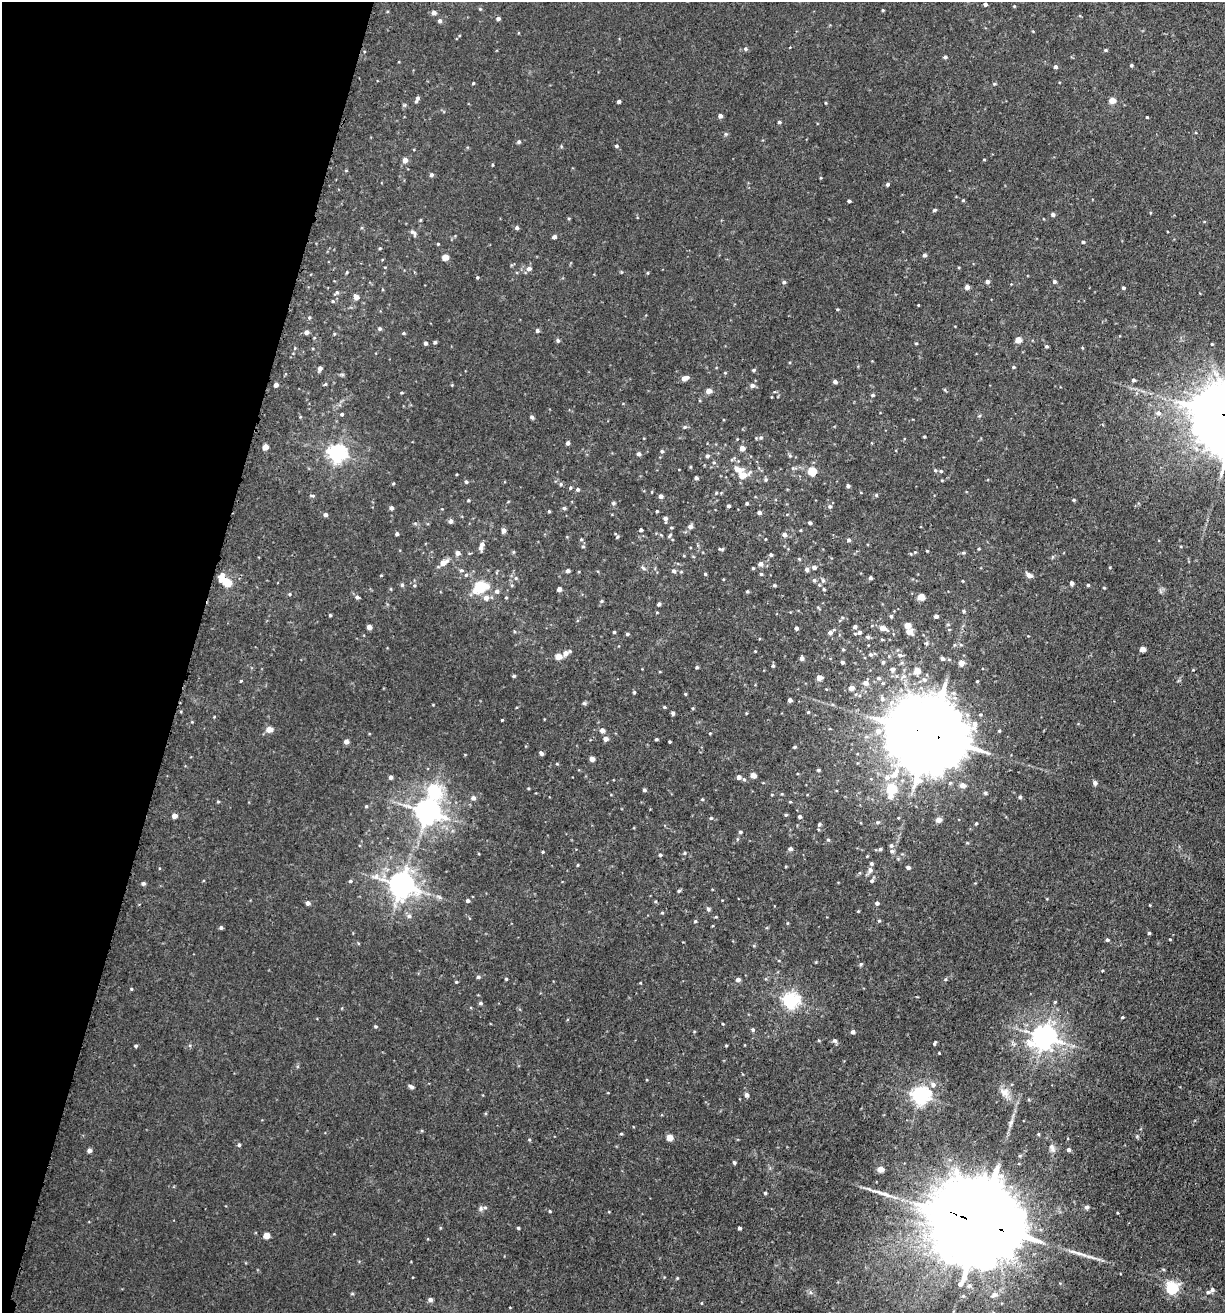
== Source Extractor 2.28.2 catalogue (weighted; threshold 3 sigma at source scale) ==
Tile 9 of 4 x 4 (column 1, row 3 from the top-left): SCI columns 177-1399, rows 1371-2681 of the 5414 x 5354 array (HDU 1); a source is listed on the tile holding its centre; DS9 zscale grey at full resolution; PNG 1227 x 1315 px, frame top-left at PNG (2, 2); no overlay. Shown black and unused: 15% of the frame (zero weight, under 3 of 5 exposures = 5% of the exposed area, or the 3 px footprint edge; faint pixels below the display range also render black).
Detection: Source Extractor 2.28.2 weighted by HDU 2 'WHT'; one run over the whole footprint, this tile lists its part. Background 0.0209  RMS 0.003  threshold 0.0135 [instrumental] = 3 sigma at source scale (4.5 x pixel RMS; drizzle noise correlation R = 1.50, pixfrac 1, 0.05/0.05 arcsec/px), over >= 5 px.
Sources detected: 370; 1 inside a brighter object's white glare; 1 long thin detection or spike segment (spike, bleed or trail) — not listed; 6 inside a brighter listed object's ellipse — not listed separately; the other 362 listed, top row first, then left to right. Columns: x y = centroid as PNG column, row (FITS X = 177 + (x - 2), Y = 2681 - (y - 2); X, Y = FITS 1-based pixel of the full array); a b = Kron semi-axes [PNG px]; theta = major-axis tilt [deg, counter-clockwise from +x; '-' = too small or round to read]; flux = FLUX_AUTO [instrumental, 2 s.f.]
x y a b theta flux
985 4 4 4 - 0.76
1014 6 4 3 - 0.22
883 10 3 3 - 0.31
434 13 5 5 - 0.99
498 19 4 3 - 0.79
440 21 5 4 - 0.76
745 49 6 5 - 0.5
1105 50 4 4 - 0.35
945 57 4 4 - 0.55
1131 65 4 4 - 0.47
1055 67 4 4 - 0.72
473 83 3 3 - 0.29
994 84 4 4 - 0.33
417 99 7 3 68 0.85
1112 100 5 4 - 3.8
619 101 4 3 - 0.6
825 103 4 2 - 0.25
720 116 4 4 - 0.99
1147 117 3 3 - 0.31
779 122 4 4 - 0.43
725 134 6 4 -71 0.35
519 142 5 4 - 0.51
561 146 5 3 - 0.25
616 146 5 4 - 0.42
984 159 4 3 - 0.23
405 160 5 5 - 1.7
492 165 4 3 - 0.24
431 175 5 5 - 0.65
888 184 4 4 - 0.59
963 200 4 3 - 0.32
849 201 4 3 - 0.47
934 210 5 4 - 0.41
1053 214 5 4 - 0.77
420 220 5 3 - 0.29
517 228 4 4 - 0.75
413 233 10 5 -51 0.88
554 237 4 4 - 0.96
1083 242 4 4 - 0.45
438 244 4 3 - 0.26
380 248 4 3 - 0.29
924 255 4 4 - 0.68
445 257 4 4 - 3.6
529 269 6 5 - 1.1
347 272 5 3 - 0.26
648 273 4 3 - 0.26
477 277 4 4 - 0.29
987 281 5 4 - 0.92
1054 281 5 5 - 0.54
784 282 5 4 - 0.51
967 287 4 4 - 1.4
1123 288 3 3 - 0.52
337 292 7 4 36 0.52
356 297 5 5 - 1.9
333 301 5 4 - 0.38
918 305 2 2 - 0.21
837 309 3 3 - 0.27
380 329 5 5 - 0.52
537 331 4 4 - 0.58
306 332 5 4 - 1.2
403 333 4 4 - 0.33
334 334 4 3 - 0.27
558 340 5 5 - 0.53
1018 340 5 4 - 3.5
435 342 4 4 - 0.55
425 343 4 4 - 0.71
916 343 4 3 - 0.26
1046 346 4 4 - 0.43
1014 367 4 3 - 0.38
320 368 5 4 - 1
753 370 4 3 - 0.45
725 373 4 4 - 0.27
685 378 9 5 13 1.8
1134 380 4 4 - 0.54
835 382 4 4 - 0.99
276 385 4 4 - 1.3
452 385 3 3 - 0.25
752 385 6 5 - 0.98
945 390 5 3 - 0.31
709 391 6 5 - 1.6
402 393 5 3 - 0.31
873 395 4 4 - 0.5
1158 413 6 6 - 1
342 414 4 4 - 0.46
532 417 5 4 - 0.58
685 427 6 4 21 0.49
761 437 5 5 - 0.46
924 437 4 3 - 0.28
568 443 4 4 - 0.75
265 447 4 4 - 3
742 448 4 4 - 2.4
662 451 4 4 - 0.46
337 454 6 6 - 120
639 454 4 4 - 0.83
707 456 5 4 - 0.6
790 456 6 3 -19 0.37
714 462 5 4 - 0.39
737 469 16 9 -23 2.7
935 470 4 4 - 0.38
812 471 5 5 - 11
941 471 5 4 - 0.45
742 475 8 6 27 4.8
696 478 4 3 - 0.76
766 480 5 5 - 0.49
466 482 5 4 - 0.41
393 484 4 3 - 0.26
561 484 5 4 - 0.44
848 486 4 4 - 0.72
570 488 4 4 - 0.37
578 489 5 5 - 0.5
716 493 4 3 - 0.27
312 495 6 3 -2 0.4
876 495 5 4 - 0.35
661 496 4 4 - 1.1
468 500 3 3 - 0.31
1074 500 4 3 - 0.35
613 503 5 5 - 0.4
747 503 3 3 - 0.49
728 506 3 3 - 0.81
830 506 6 5 - 0.69
391 508 4 4 - 0.86
564 508 5 4 - 0.53
549 511 4 3 - 0.32
657 511 3 3 - 0.33
759 513 4 4 - 0.82
325 515 4 4 - 0.84
665 519 6 4 -87 1
451 521 5 4 - 1.1
810 523 4 3 - 0.59
690 526 5 5 - 1.1
504 530 5 4 - 1.3
641 530 4 3 - 0.58
801 530 4 3 - 0.23
397 534 4 4 - 0.57
670 535 7 3 46 0.39
784 535 5 5 - 0.98
617 537 5 4 - 0.4
581 539 5 4 - 0.34
849 540 5 4 - 0.61
482 544 5 5 - 0.96
583 546 5 4 - 0.36
720 549 6 4 -19 0.39
979 549 4 3 - 0.27
927 551 3 3 - 0.23
513 552 5 3 - 0.29
458 553 5 5 - 1.3
963 553 5 4 - 0.37
911 554 5 3 - 0.24
771 555 4 3 - 0.52
443 563 9 6 27 2.4
761 564 5 5 - 1.4
814 567 5 5 - 0.9
643 568 9 4 -45 0.58
753 568 4 4 - 0.32
807 569 5 5 - 0.81
461 570 6 5 - 0.59
568 571 4 3 - 0.87
673 571 5 5 - 0.7
705 574 3 3 - 0.36
761 574 4 4 - 0.37
381 575 4 3 - 0.24
466 575 5 5 - 0.48
1029 575 7 5 -29 1.4
516 578 5 4 - 0.4
870 578 4 4 - 0.55
814 580 5 5 - 0.57
823 580 6 5 - 0.63
963 581 4 3 - 0.21
226 582 13 7 -35 6.2
1072 583 4 3 - 0.94
402 585 5 4 - 0.51
774 585 4 3 - 0.41
1088 585 4 4 - 0.4
480 587 13 11 15 9.8
1104 588 4 3 - 0.24
391 589 5 3 - 0.23
559 589 4 4 - 1.6
824 589 4 3 - 0.36
497 591 6 6 - 0.79
747 591 3 3 - 0.37
290 594 4 3 - 0.3
357 597 5 4 - 0.74
506 597 4 4 - 0.3
921 597 5 4 - 5.5
486 598 6 6 - 1.4
602 601 4 4 - 0.37
659 604 4 3 - 0.68
964 611 5 4 - 0.44
330 615 4 4 - 0.3
891 616 5 4 - 0.52
936 616 4 4 - 1.1
908 625 5 4 - 3.6
369 627 4 4 - 2.1
855 627 5 5 - 0.64
796 628 4 3 - 0.66
882 628 10 6 -18 1.7
949 629 5 3 - 0.27
614 632 3 3 - 0.38
830 632 7 5 34 1.1
859 632 6 5 - 0.82
909 632 7 6 - 2.3
627 634 4 4 - 0.48
868 637 6 5 - 0.58
926 643 6 5 - 0.5
961 645 5 3 - 0.36
843 649 4 4 - 0.33
1143 649 4 4 - 2.7
755 651 3 3 - 0.21
566 653 9 6 31 1.6
870 654 5 5 - 0.53
899 655 8 5 -26 0.86
558 657 5 4 - 3.4
801 658 4 4 - 0.97
942 658 5 4 - 0.96
842 662 4 4 - 0.7
883 662 6 5 - 0.52
961 663 5 5 - 2.5
773 666 5 4 - 0.45
697 667 4 3 - 0.44
892 670 8 7 - 1
917 670 8 7 - 2.2
514 676 4 3 - 0.46
819 678 5 5 - 1.8
878 678 5 5 - 0.74
924 680 8 7 - 1.2
241 681 5 3 - 0.24
977 681 3 3 - 0.27
866 683 8 7 - 1.4
851 688 5 4 - 2.2
634 692 4 4 - 0.38
685 694 4 3 - 0.28
790 700 4 4 - 1.3
584 703 5 5 - 0.46
664 707 4 3 - 0.31
808 712 4 3 - 0.29
673 713 5 4 - 0.48
502 720 3 2 - 0.25
269 729 5 5 - 3.3
602 730 6 5 - 1.1
878 731 8 8 - 2.2
710 733 3 3 - 0.22
929 735 25 19 -22 4300
606 739 5 4 - 1.5
656 739 4 3 - 0.41
346 742 4 4 - 1.5
669 742 3 3 - 0.31
794 747 4 3 - 0.41
541 753 5 4 - 0.73
592 759 4 4 - 2
557 764 4 3 - 0.26
818 770 4 3 - 0.39
894 774 12 8 32 3.1
753 775 4 4 - 2.6
391 777 5 4 - 0.88
739 777 4 4 - 1.1
744 779 5 4 - 0.41
1095 783 5 4 - 0.99
962 785 6 5 - 1.7
891 788 5 5 - 22
644 790 4 3 - 0.57
434 791 7 6 - 42
985 793 5 4 - 0.45
772 794 4 3 - 0.25
890 796 7 7 - 1.8
1020 797 5 5 - 0.45
473 798 5 5 - 1.2
702 799 4 4 - 0.27
218 802 5 3 - 0.31
790 802 5 3 - 0.24
366 806 5 4 - 0.37
427 812 8 7 - 310
786 815 5 4 - 0.35
174 816 4 4 - 2
799 817 4 4 - 0.64
711 818 5 4 - 0.36
939 820 5 4 - 2.3
877 822 6 3 -1 0.42
976 823 4 3 - 0.34
819 824 5 4 - 0.47
740 832 4 4 - 0.48
828 840 5 4 - 0.38
967 843 5 3 - 0.27
891 845 6 5 - 0.63
790 849 4 4 - 1
880 849 5 5 - 0.46
892 851 6 5 - 0.67
685 853 4 4 - 0.4
660 855 4 3 - 0.5
578 865 5 3 - 0.24
908 867 4 3 - 0.84
870 870 8 6 65 1.1
375 876 14 8 -10 2.1
350 881 5 4 - 0.43
872 881 5 5 - 0.68
143 883 5 4 - 0.48
401 885 8 8 - 330
679 891 4 4 - 0.44
439 897 7 4 -44 0.65
468 901 4 4 - 0.75
308 903 4 4 - 1.1
877 903 5 4 - 0.79
1150 905 4 2 - 0.2
708 909 5 5 - 0.54
662 913 4 4 - 0.3
409 916 6 6 - 0.82
716 917 5 3 - 0.24
695 921 4 4 - 0.38
879 921 4 4 - 0.35
787 923 4 3 - 0.25
221 928 4 4 - 0.56
1149 933 4 4 - 0.37
1170 939 4 2 - 0.21
1107 940 4 4 - 0.53
861 964 5 5 - 0.45
478 977 5 4 - 0.55
506 979 3 3 - 0.34
738 979 5 4 - 1.1
456 982 4 3 - 0.31
131 989 4 3 - 0.29
790 1000 6 6 - 91
1055 1002 5 4 - 0.3
480 1003 5 4 - 0.57
1122 1017 4 3 - 0.33
723 1024 3 3 - 0.23
375 1026 5 5 - 0.4
753 1030 5 5 - 0.46
853 1032 4 4 - 0.88
1044 1037 8 7 - 280
819 1041 5 3 - 0.27
835 1041 6 5 - 0.74
934 1043 5 3 - 0.4
726 1045 4 3 - 0.25
136 1046 5 4 - 0.43
939 1053 3 3 - 0.22
933 1085 7 6 - 1.2
411 1087 7 4 -25 0.83
1005 1093 14 12 -56 2.6
746 1095 6 5 - 0.79
920 1095 7 6 - 120
621 1134 4 3 - 0.33
1038 1134 4 4 - 0.29
1137 1136 5 5 - 0.38
669 1137 5 4 - 4.7
239 1145 4 4 - 0.59
1052 1148 13 7 -71 1.3
89 1150 4 4 - 1
1069 1150 4 4 - 0.73
734 1162 4 3 - 0.49
880 1169 5 4 - 3.7
765 1193 4 3 - 0.43
1087 1207 5 5 - 0.82
481 1208 8 7 - 0.86
550 1211 4 3 - 0.27
981 1223 34 21 -20 8700
518 1228 4 3 - 0.36
739 1228 3 3 - 0.6
266 1235 5 4 - 3.8
1093 1258 16 3 -13 1.4
677 1278 4 3 - 0.27
1172 1288 6 5 - 45
1212 1289 6 5 - 0.67
994 1295 8 6 12 1.2
430 1300 5 5 - 0.88
Overlapping masked pixels (flux is a lower limit): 2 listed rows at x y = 929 735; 981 1223